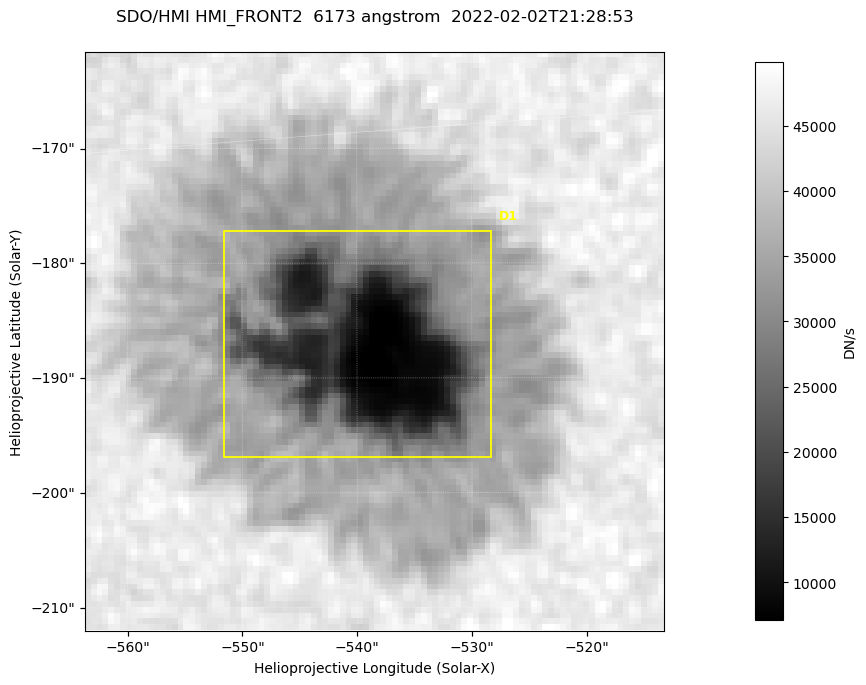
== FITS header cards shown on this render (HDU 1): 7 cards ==
TELESCOP= 'SDO/HMI '           / Telescope
INSTRUME= 'HMI_FRONT2'         / For HMI: HMI_SIDE1, HMI_FRONT2, or HMI_COMBINED
WAVELNTH=                6173. / [angstrom] Wavelength
DATE-OBS= '2022-02-02T21:28:53.200' / [ISO] Observation date {DATE__OBS}
CTYPE1  = 'HPLN-TAN'           / CTYPE1: HPLN
CTYPE2  = 'HPLT-TAN'           / CTYPE2: HPLT
BUNIT   = 'DN/s    '           / Physical Units

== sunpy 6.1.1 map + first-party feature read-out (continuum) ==
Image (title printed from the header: SDO/HMI HMI_FRONT2  6173 angstrom  2022-02-02T21:28:53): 100 x 100 px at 0.504 arcsec/px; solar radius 974 arcsec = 1932 px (partial field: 0.1% of the solar disc is inside the frame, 100% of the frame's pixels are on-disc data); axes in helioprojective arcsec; data unit DN/s (BUNIT, on the colour bar)
Orientation: roll -0.0703 deg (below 1 deg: not rotated)
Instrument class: CONTINUUM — white-light / continuum photospheric image (CONTENT/OBS_TYPE)
Dark features (sunspots / pores): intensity divided by the frame's on-disc median (partial field: no limb-darkening profile); reference = the frame's on-disc median (the 8%-of-disc-diameter window exceeds this field); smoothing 3 px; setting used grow <= 0.7, no closing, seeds <= 0.7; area >= 9 px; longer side >= 3 px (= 1.5 arcsec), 3 px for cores <= 0.7; partial field; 1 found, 1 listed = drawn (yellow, D1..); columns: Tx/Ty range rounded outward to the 2 arcsec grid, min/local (2 s.f., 1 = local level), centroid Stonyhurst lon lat
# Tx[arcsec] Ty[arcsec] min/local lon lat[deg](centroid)
D1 -552..-528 -198..-176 0.14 -35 -16